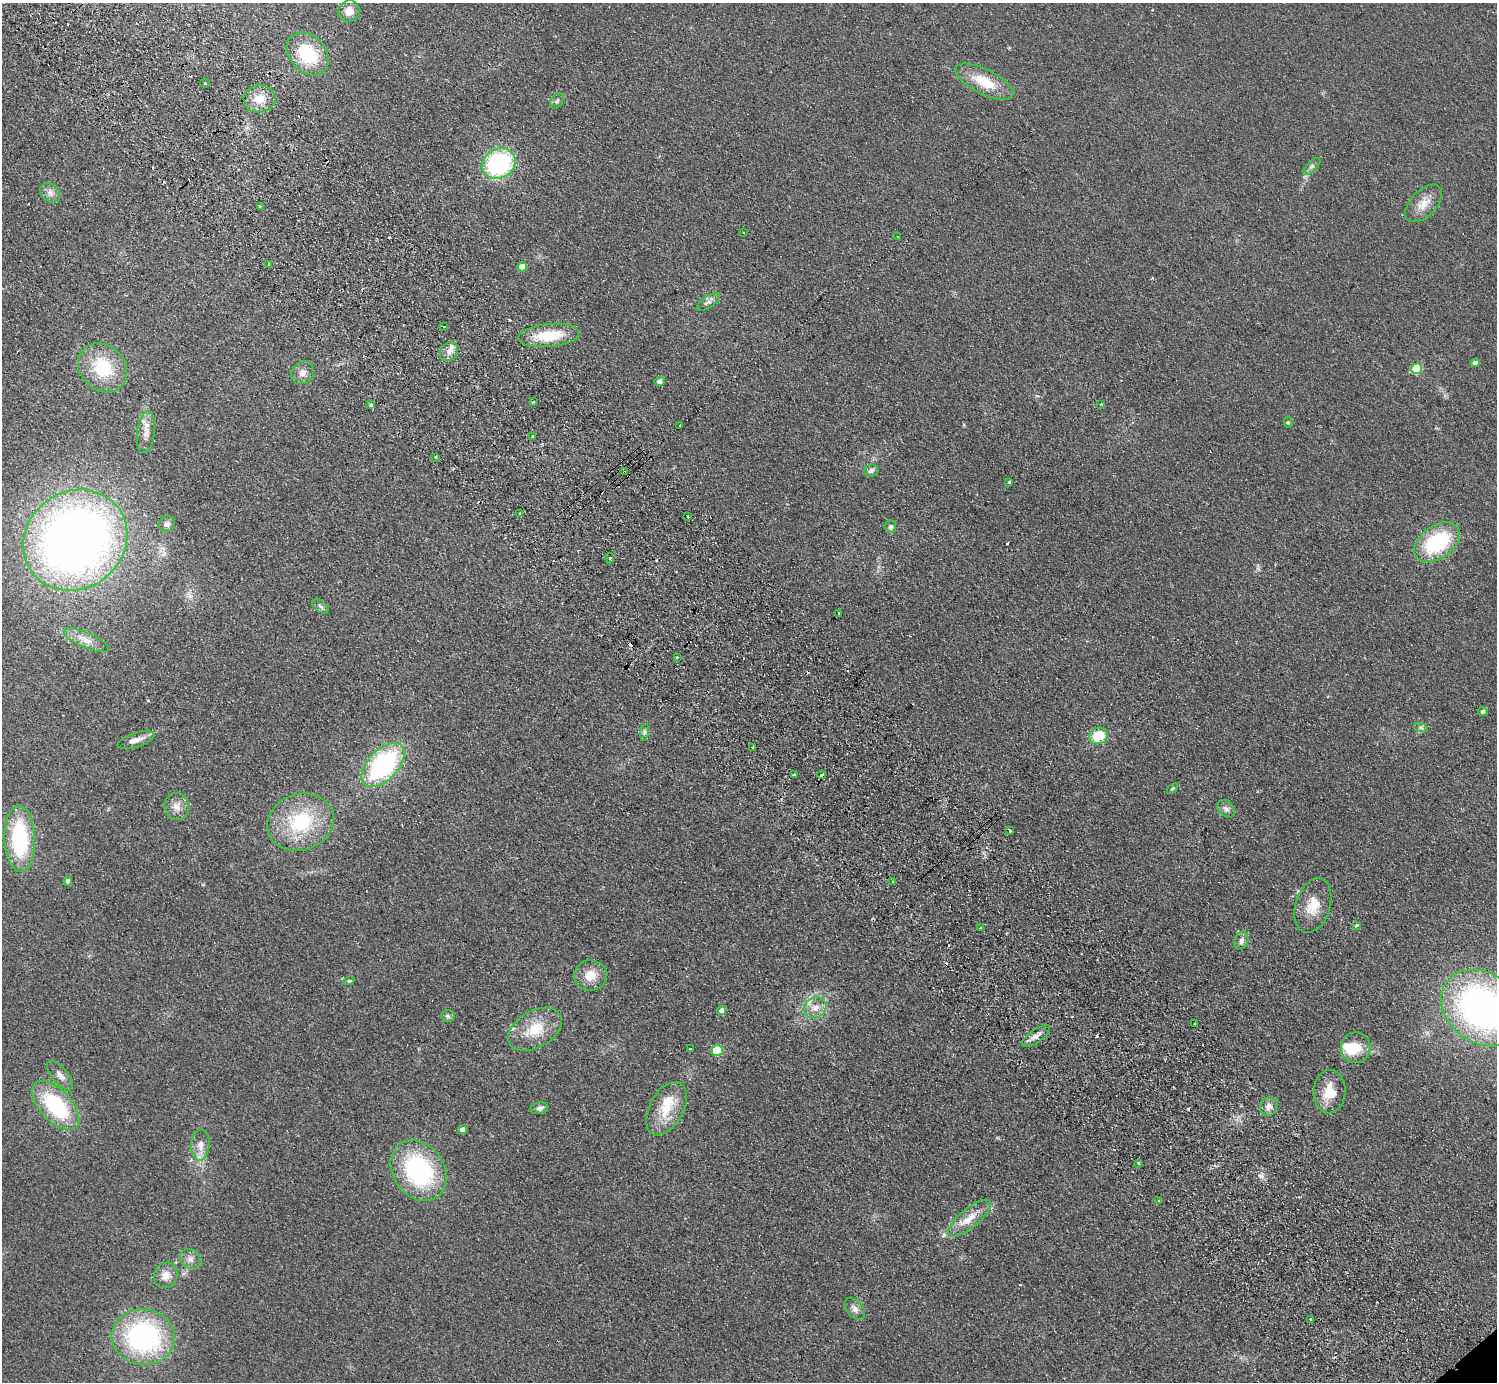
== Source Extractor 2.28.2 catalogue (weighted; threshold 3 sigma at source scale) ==
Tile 11 of 4 x 4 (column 3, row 3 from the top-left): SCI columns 3038-4532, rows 1582-2961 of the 6072 x 6064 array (HDU 1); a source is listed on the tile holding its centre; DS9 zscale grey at full resolution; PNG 1499 x 1384 px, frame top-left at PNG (2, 3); each listed source drawn as its Kron ellipse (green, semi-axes under 4 px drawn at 4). Shown black and unused: <1% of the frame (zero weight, under 2 of 3 exposures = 3% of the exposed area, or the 3 px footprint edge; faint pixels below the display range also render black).
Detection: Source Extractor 2.28.2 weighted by HDU 2 'WHT'; one run over the whole footprint, this tile lists its part. Background 0.115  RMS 0.011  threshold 0.0477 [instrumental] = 3 sigma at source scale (4.5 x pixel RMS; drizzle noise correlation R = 1.50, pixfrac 1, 0.05/0.05 arcsec/px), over >= 5 px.
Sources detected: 121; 1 inside a brighter object's white glare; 19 cosmic-ray / hot-pixel residue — neither listed nor drawn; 5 inside a brighter listed object's ellipse — not listed separately; the other 96 listed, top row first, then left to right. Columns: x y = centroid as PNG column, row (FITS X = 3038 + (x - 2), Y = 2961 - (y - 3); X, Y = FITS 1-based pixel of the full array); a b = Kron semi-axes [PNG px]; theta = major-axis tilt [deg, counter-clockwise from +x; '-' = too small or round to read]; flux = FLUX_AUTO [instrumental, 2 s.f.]
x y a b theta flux
349 11 11 10 - 9.9
308 54 24 18 -47 53
984 82 32 12 -27 32
205 83 5 3 - 1.1
259 99 16 13 4 17
557 101 8 5 52 2.5
499 163 17 14 32 130
1312 166 11 5 45 3.2
50 193 11 8 -42 5.6
1424 203 23 12 46 15
260 206 3 2 - 2.6
743 233 3 2 - 1.3
898 237 3 2 - 0.86
269 265 3 3 - 3.5
522 267 5 4 - 12
708 302 13 6 35 4.3
443 327 4 3 - 1.5
549 335 31 11 6 39
449 352 10 8 50 6.3
1475 363 4 4 - 5.9
103 368 26 22 -44 55
1417 369 5 5 - 51
303 373 12 10 40 7.1
659 381 5 4 - 3.6
533 402 3 3 - 1.8
1101 404 3 2 - 1.2
371 405 3 3 - 5.6
1288 422 5 4 - 1.7
680 425 3 3 - 3.4
146 432 21 9 83 10
533 436 2 2 - 1.1
435 457 2 2 - 1.1
871 471 7 6 - 3.7
624 472 3 2 - 1.8
1009 482 3 3 - 2.2
520 514 3 3 - 7.1
688 517 3 3 - 2.1
167 524 8 7 - 4.1
890 527 6 6 - 3.6
75 540 54 48 37 880
1437 542 25 16 35 82
610 558 5 3 - 1.3
321 606 9 5 -36 3
839 613 3 3 - 1.9
86 640 24 7 -24 11
677 657 3 3 - 1.6
1483 711 5 4 - 2.5
1421 728 7 4 -19 2.1
644 732 9 4 81 2.4
1098 736 9 8 - 27
136 740 19 7 18 8.2
753 748 3 2 - 1
383 765 27 15 46 160
795 775 3 3 - 4.3
822 775 4 3 - 8.7
1173 788 6 3 43 1.4
177 806 13 12 - 9.2
1226 809 10 7 -41 4.6
300 822 34 28 19 75
1010 831 3 2 - 1.3
20 839 33 15 -88 94
68 881 4 4 - 4.5
892 882 3 3 - 1.4
1313 905 28 17 73 23
1356 925 4 3 - 2.6
981 928 3 3 - 1.8
1241 941 9 7 70 4.6
590 975 16 15 - 17
349 981 5 3 - 1.4
815 1008 12 10 34 10
1483 1008 45 35 -33 410
721 1011 5 4 - 9.2
448 1016 7 6 - 2.3
1194 1024 3 2 - 1.6
535 1029 29 18 30 31
1036 1036 16 6 35 6.5
1356 1048 15 14 - 21
690 1049 3 3 - 1.8
717 1050 5 5 - 57
60 1076 18 8 -50 7.1
1330 1092 22 16 86 22
56 1106 30 15 -47 86
1269 1106 10 8 68 6.5
539 1108 9 5 13 3.5
666 1109 29 17 61 30
462 1130 4 4 - 7.4
200 1145 15 9 86 8.9
1138 1163 3 3 - 1.4
419 1171 33 25 -56 130
1158 1201 3 3 - 1.2
969 1218 26 9 40 17
190 1259 11 9 -39 6.2
166 1275 13 11 63 10
855 1309 13 8 -49 5.4
1311 1319 3 3 - 2.9
143 1337 32 28 -6 180
Overlapping masked pixels (flux is a lower limit): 2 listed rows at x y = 624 472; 822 775
Isophote crosses this tile's border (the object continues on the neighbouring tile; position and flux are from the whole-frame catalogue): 1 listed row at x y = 1483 1008